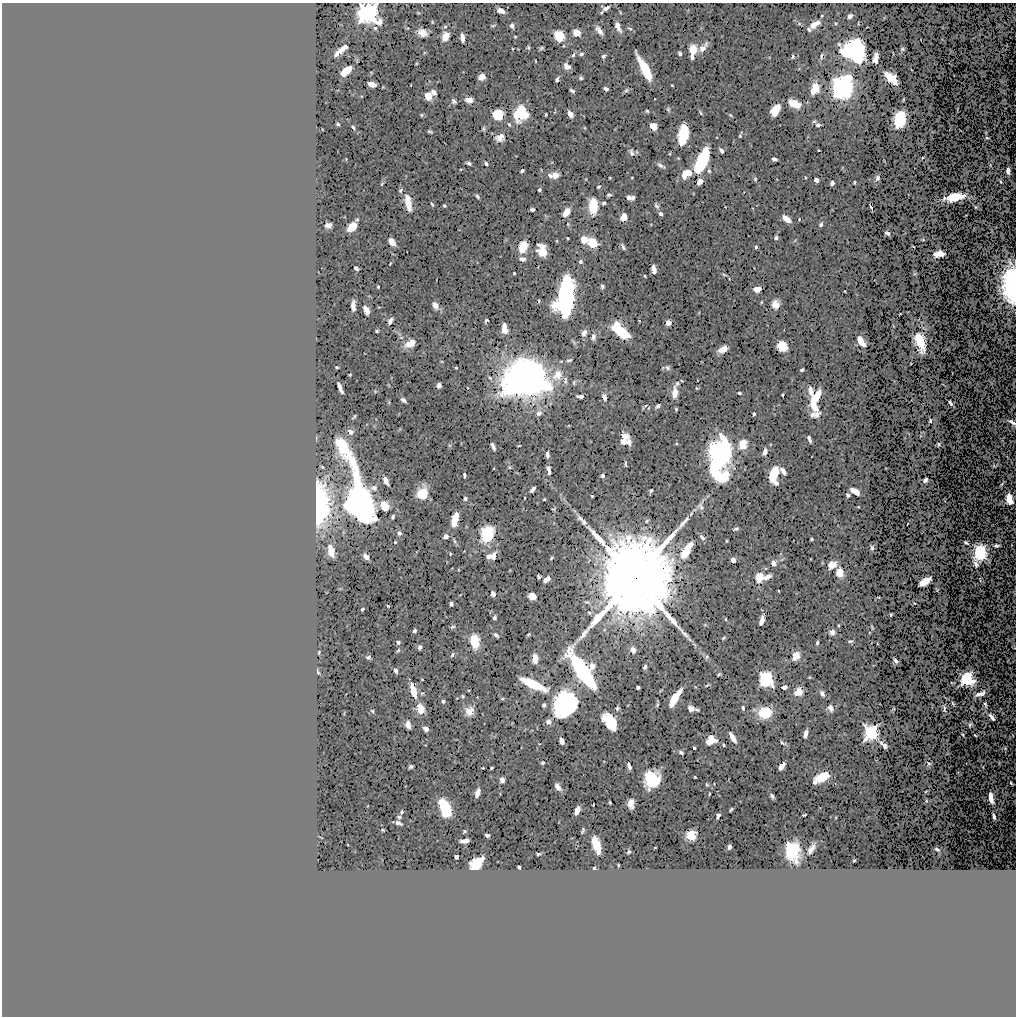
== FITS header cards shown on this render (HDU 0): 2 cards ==
NAXIS1  =                 1014
NAXIS2  =                 1014

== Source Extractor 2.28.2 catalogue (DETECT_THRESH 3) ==
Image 1014 x 1014 px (HDU 0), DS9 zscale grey, 1 PNG px = 1 image px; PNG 1018 x 1018 px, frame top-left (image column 1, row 1014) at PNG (2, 3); no overlay
Background 0.503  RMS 0.011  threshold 0.0328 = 3 sigma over >= 5 px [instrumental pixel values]
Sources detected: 408; all 408 listed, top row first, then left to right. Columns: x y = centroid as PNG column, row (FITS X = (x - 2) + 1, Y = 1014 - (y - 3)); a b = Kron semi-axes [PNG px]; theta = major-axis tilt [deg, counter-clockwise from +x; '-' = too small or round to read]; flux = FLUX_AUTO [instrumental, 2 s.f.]
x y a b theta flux
606 8 9 5 26 3.3
501 11 7 4 -22 4.2
368 13 8 7 - 350
850 16 5 4 - 2.8
432 22 5 3 - 0.56
835 23 4 3 - 0.64
815 24 11 5 33 7.8
493 26 6 4 4 0.91
512 26 5 4 - 2
618 27 10 4 -65 4.5
375 28 5 5 - 1.4
630 28 7 3 -11 0.91
809 29 5 4 - 1.3
599 31 9 4 -53 4.3
422 32 8 6 -26 7.6
577 33 7 6 - 6.2
445 36 8 5 66 11
559 36 7 7 - 21
515 37 3 3 - 0.69
462 38 7 4 -84 3.5
346 47 4 3 - 1.7
528 48 5 4 - 0.92
541 48 5 3 - 1.1
703 48 14 6 48 5.4
693 49 7 5 81 16
902 49 5 4 - 0.86
339 51 12 4 42 6
854 51 17 14 -37 130
581 54 5 4 - 1.4
680 54 4 3 - 1.5
573 55 5 4 - 1.3
603 56 4 4 - 1.3
821 56 10 3 82 1.2
692 57 5 3 - 2.5
792 57 5 4 - 1.3
876 58 10 4 81 4.8
535 61 4 2 - 0.51
567 66 6 5 - 4.1
645 69 21 6 -63 30
346 71 10 5 42 13
481 77 6 5 - 5.6
581 78 4 4 - 1.2
891 78 12 6 -40 16
557 79 5 3 - 1.6
372 84 7 4 -16 8.4
672 85 3 2 - 0.49
842 87 12 9 70 240
815 88 11 7 67 17
606 89 4 3 - 1.9
626 90 6 5 - 1.1
572 91 5 3 - 1.4
434 92 7 5 -53 2.5
428 96 7 6 - 6.9
469 100 6 5 - 6.1
454 101 5 3 - 1.9
794 103 10 6 -23 13
668 110 6 5 - 1.2
776 110 11 6 61 12
647 111 3 3 - 0.9
497 114 8 7 - 25
521 114 12 12 - 36
546 114 3 2 - 0.74
570 114 6 4 -62 3.6
421 115 5 4 - 0.86
730 115 5 4 - 0.8
900 119 11 7 77 42
814 121 5 4 - 1.1
338 124 3 3 - 1.1
509 124 6 4 -63 1.1
818 125 4 4 - 1.9
653 126 6 5 - 8.1
353 127 5 4 - 1.3
430 132 5 3 - 1
683 135 16 7 79 35
740 135 7 3 71 1
500 137 9 7 24 4.9
987 138 4 2 - 0.56
721 151 5 3 - 2.1
631 152 9 5 -74 2
774 159 5 4 - 2.4
702 161 19 7 66 57
469 163 5 3 - 1.4
486 164 4 3 - 1.9
661 165 10 4 -31 2.1
461 169 4 2 - 0.49
522 171 4 3 - 1.3
709 171 6 5 - 1.5
1008 171 6 4 -88 3.5
686 174 10 6 33 13
550 175 8 5 -35 1.8
555 175 6 5 - 6.5
632 177 3 2 - 0.45
805 177 3 2 - 0.51
877 178 6 5 - 2
755 179 5 5 - 0.93
816 180 4 4 - 3.2
700 181 6 4 59 4
854 182 3 3 - 0.92
1001 182 4 2 - 0.59
832 183 4 4 - 2.4
382 184 6 3 54 0.83
599 187 4 3 - 1
401 190 6 5 - 1.4
539 190 3 3 - 1.4
609 195 5 3 - 1.1
478 197 4 3 - 1.3
629 197 6 4 -31 2.9
954 197 15 6 11 17
633 198 5 4 - 1.7
408 203 20 7 -78 9.1
604 203 4 3 - 1.4
432 204 6 3 -61 0.83
444 206 3 2 - 0.7
593 206 11 6 90 31
657 206 8 5 -51 1.6
871 207 4 3 - 0.79
976 207 3 2 - 0.58
532 210 4 3 - 1.5
566 212 8 5 54 10
661 214 4 3 - 1.9
624 217 6 5 - 8.6
786 219 8 4 -37 9.2
821 224 5 5 - 1.3
328 225 6 4 11 2.7
352 227 9 5 47 20
887 233 5 3 - 1.4
776 238 4 4 - 1.4
584 240 7 6 - 7.3
392 242 7 5 -54 6.2
593 243 7 6 - 19
523 247 8 6 74 20
623 247 8 4 -59 1.7
756 247 3 3 - 1.7
542 251 10 7 -72 16
939 254 10 5 8 5.2
523 259 7 5 -13 3
581 261 5 4 - 1.4
356 268 5 3 - 1.4
654 270 6 4 -79 6.5
514 273 3 3 - 0.73
724 275 6 4 -20 0.86
645 276 3 2 - 0.8
1012 284 22 10 -88 170
602 286 5 4 - 1.3
378 287 3 3 - 0.81
757 289 6 4 6 8.8
845 291 3 2 - 0.47
566 297 25 11 83 230
539 301 3 2 - 0.62
775 304 8 7 - 6.4
435 305 8 6 -61 4.2
353 306 9 4 -90 5.4
366 310 8 4 -64 6
486 320 4 3 - 0.89
390 321 6 4 67 2.7
668 323 4 4 - 7.2
505 329 9 5 -82 6.4
377 331 3 3 - 1
620 331 17 7 -42 31
584 333 7 5 67 3.1
593 337 8 5 83 2.8
861 341 9 4 -56 13
920 342 16 7 -72 16
410 343 11 7 31 7.8
782 346 7 7 - 20
723 349 8 5 29 6.9
569 360 7 3 17 0.92
337 367 3 2 - 0.78
456 368 3 3 - 0.62
668 368 7 6 - 1.5
802 370 4 3 - 1.2
350 375 3 2 - 0.6
557 375 13 11 58 10
523 379 22 18 35 590
565 380 10 5 80 1.9
539 382 18 7 -25 70
677 383 8 6 49 1.7
439 385 4 4 - 3.1
340 388 11 3 -67 3.7
696 388 5 3 - 0.55
811 391 19 5 -76 6.6
675 393 12 6 86 6
739 393 4 3 - 1.1
782 395 3 2 - 0.84
818 395 11 4 73 7.7
581 397 6 3 -6 2.7
604 397 6 4 -75 3.7
814 399 13 7 73 11
403 400 5 3 - 1.9
950 403 4 3 - 1.8
658 406 5 3 - 1.9
676 409 3 3 - 0.77
539 413 6 6 - 2.7
754 414 4 3 - 1.2
815 414 20 10 -86 8
354 416 5 2 - 0.86
930 420 3 3 - 1.4
1012 422 9 4 -33 2.9
350 432 6 5 - 3.6
625 436 7 5 -24 6.1
809 437 4 3 - 1.1
724 440 17 7 -55 12
810 440 5 3 - 1.3
625 442 9 4 -4 5.7
340 443 15 9 -57 18
743 444 7 6 - 17
938 444 3 3 - 0.95
519 446 4 2 - 0.53
493 447 7 3 -67 2.2
765 452 6 4 76 3.9
721 453 17 12 -77 210
547 455 6 3 90 2.2
625 463 8 3 -84 1
715 468 23 9 -60 47
549 470 9 4 -77 2.8
783 471 7 4 -56 3.3
774 473 12 6 72 29
464 475 4 3 - 1.2
603 476 4 3 - 1.5
385 480 7 4 -62 5.1
925 480 4 3 - 1.9
776 483 6 5 - 2
1002 484 6 3 69 0.8
374 488 9 7 -8 2.4
533 489 6 3 48 2.6
651 491 4 3 - 1
855 491 9 4 -32 5.9
422 493 11 9 68 13
848 495 4 4 - 1.3
592 496 3 2 - 0.63
465 499 4 4 - 1.4
544 499 3 2 - 0.68
1009 499 8 5 -79 12
360 502 41 14 -76 380
320 504 38 15 -89 73
384 506 11 9 -54 7.1
701 507 11 6 -59 2.2
393 517 4 3 - 1.2
580 518 11 5 -44 2.5
455 520 10 5 76 22
646 521 6 4 40 1
584 522 6 5 - 1.5
736 529 6 3 17 1.3
399 533 6 5 - 1.7
487 534 8 7 - 69
446 536 5 4 - 3
702 537 6 4 -47 2.2
811 539 3 2 - 0.79
454 541 8 3 -76 1.1
727 541 4 3 - 0.64
395 542 3 2 - 0.6
966 543 4 3 - 1.1
996 546 5 3 - 1.4
872 548 7 5 -88 1.5
686 550 16 7 58 19
331 551 9 5 -77 7.1
980 552 10 7 -85 61
450 554 3 3 - 0.65
493 556 9 6 77 4.3
367 557 5 4 - 8.5
488 557 5 4 - 2.8
551 558 4 3 - 0.78
733 560 4 4 - 3.4
774 563 6 6 - 3.4
976 564 6 4 -62 1.9
832 565 8 6 32 6.7
840 572 7 5 -86 12
539 577 4 3 - 1.6
767 577 9 5 29 3.8
634 578 15 13 72 22000
759 578 9 7 73 10
547 579 6 4 39 5.2
925 581 10 5 30 11
779 591 3 2 - 0.42
493 594 5 4 - 4
532 596 6 5 - 9.3
587 602 7 5 -1 1.4
451 604 4 3 - 1.8
388 606 4 3 - 0.56
362 609 3 3 - 1.3
589 613 5 4 - 0.86
891 615 3 2 - 0.7
494 618 4 3 - 1.5
725 619 3 2 - 0.52
762 620 8 4 73 4.9
452 627 7 3 26 1
872 627 6 2 -72 0.82
415 631 4 3 - 1.7
832 632 5 4 - 4.3
528 634 5 3 - 0.76
496 635 5 3 - 1.4
723 638 6 4 29 0.85
475 641 10 6 -82 26
850 641 6 4 -5 1.1
398 642 5 4 - 1.6
817 643 4 2 - 1
420 647 4 3 - 1.9
398 650 7 4 53 0.97
633 650 7 6 - 4
319 652 3 2 - 0.64
452 655 6 5 - 1.5
796 656 6 5 - 9.5
368 657 5 4 - 1.7
707 657 6 5 - 1.2
535 658 7 5 88 8.4
895 661 4 3 - 1.8
592 666 8 7 - 4.4
645 667 5 3 - 1.3
395 670 5 3 - 2.2
583 671 30 8 -55 140
318 672 7 3 -72 1.1
719 674 4 2 - 0.82
766 679 9 8 - 71
966 679 8 8 - 40
533 684 22 6 -25 31
707 685 5 3 - 0.72
638 687 4 3 - 1.6
784 687 5 4 - 3.8
413 691 13 5 -74 12
799 692 7 6 - 8
822 693 6 5 - 2.5
980 694 9 4 21 3.5
463 696 6 3 -88 0.75
675 698 16 5 57 20
443 701 4 4 - 1.2
565 704 19 16 58 120
544 705 4 3 - 1.5
985 705 5 2 - 0.95
617 708 4 3 - 1.2
691 708 6 5 - 3.9
743 708 4 3 - 2.1
830 708 7 5 -69 3.7
420 709 7 5 -71 17
944 709 8 3 -90 1
697 710 5 3 - 0.81
372 711 6 4 -47 0.94
469 711 4 4 - 23
765 712 7 6 - 53
992 717 6 3 -53 3.9
610 721 15 9 -52 30
548 722 5 5 - 3.3
408 724 6 4 -85 4.9
970 724 4 2 - 0.76
426 729 5 4 - 2.4
871 733 6 6 - 130
806 734 7 4 74 3.9
975 735 3 2 - 0.49
733 737 9 4 -60 6.8
711 740 8 7 - 11
562 741 5 4 - 4.8
783 743 10 4 -27 1.2
881 743 6 5 - 1.7
723 745 3 3 - 0.94
884 746 4 4 - 2
694 748 3 3 - 1.2
1005 748 5 4 - 0.67
681 753 4 3 - 2.2
542 763 4 4 - 0.82
929 763 5 4 - 0.95
629 766 6 3 -69 2.4
781 766 7 4 55 4.8
411 767 4 3 - 1.5
483 768 3 2 - 0.55
492 768 3 2 - 0.79
695 777 3 2 - 0.66
822 777 12 6 27 22
652 779 12 11 - 50
502 780 4 4 - 7.8
815 782 4 3 - 1.5
1011 783 3 2 - 0.71
707 785 5 3 - 0.78
558 787 7 4 -59 4.1
477 793 8 4 72 3.9
709 794 3 2 - 0.6
772 796 4 3 - 1.6
991 798 10 4 -82 6.1
926 801 4 2 - 0.46
610 802 3 2 - 0.83
631 803 8 5 -88 5.5
593 805 3 2 - 0.53
445 809 15 7 -70 41
731 809 4 2 - 0.8
577 810 7 4 70 7.2
402 812 4 3 - 0.86
804 815 4 2 - 0.73
718 816 4 4 - 2
994 816 5 3 - 1.9
399 817 5 4 - 1.1
398 823 6 3 -19 2.2
583 830 5 2 - 0.92
464 831 3 3 - 1
487 835 4 3 - 2.2
691 835 7 6 - 14
464 841 7 4 9 4.1
596 845 13 5 -72 25
729 847 4 3 - 2.5
811 849 12 5 58 3.9
937 849 4 2 - 0.95
792 850 12 9 -79 53
629 852 3 3 - 0.89
538 854 3 3 - 0.82
456 857 4 4 - 3.5
482 858 4 3 - 1.9
854 860 3 2 - 0.74
476 864 9 8 - 20
618 865 3 2 - 0.78
519 867 4 3 - 1.4
594 868 3 3 - 1.3
At the frame edge (FLAGS 8, measured only in part): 3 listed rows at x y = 368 13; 1012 284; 1012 422